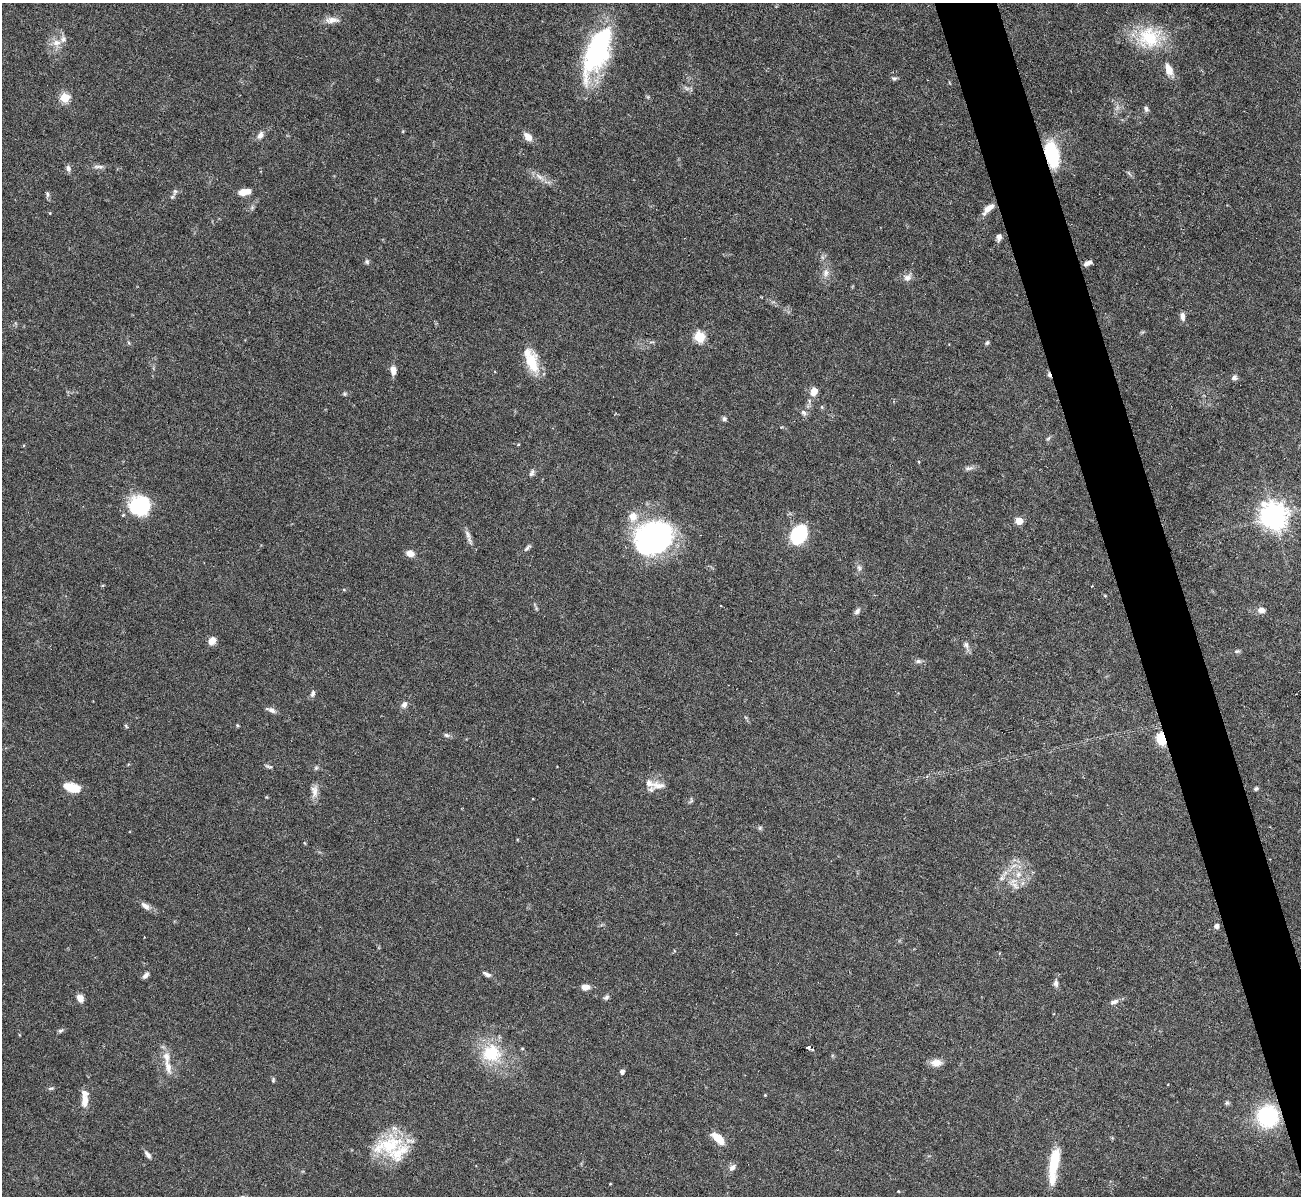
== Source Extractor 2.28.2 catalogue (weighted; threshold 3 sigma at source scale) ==
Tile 6 of 4 x 4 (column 2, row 2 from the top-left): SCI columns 1300-2598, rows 2531-3724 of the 5198 x 5182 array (HDU 1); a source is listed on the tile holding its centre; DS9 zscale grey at full resolution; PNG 1303 x 1198 px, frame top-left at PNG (2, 3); no overlay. Shown black and unused: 4% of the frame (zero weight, under 3 of 6 exposures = <1% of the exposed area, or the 3 px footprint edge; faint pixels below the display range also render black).
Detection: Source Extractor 2.28.2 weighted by HDU 2 'WHT'; one run over the whole footprint, this tile lists its part. Background 0.0886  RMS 0.0033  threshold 0.0136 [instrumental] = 3 sigma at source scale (4.09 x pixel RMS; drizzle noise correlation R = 1.36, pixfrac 0.8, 0.05/0.05 arcsec/px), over >= 5 px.
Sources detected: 115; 1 too faint to see at this stretch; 4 cosmic-ray / hot-pixel residue — not listed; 8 inside a brighter listed object's ellipse — not listed separately; the other 102 listed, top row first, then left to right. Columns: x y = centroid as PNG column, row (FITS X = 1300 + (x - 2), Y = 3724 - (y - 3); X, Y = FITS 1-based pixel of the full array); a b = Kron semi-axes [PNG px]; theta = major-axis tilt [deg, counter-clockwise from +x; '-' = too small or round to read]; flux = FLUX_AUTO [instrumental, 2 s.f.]
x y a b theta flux
332 20 20 8 2 2.4
1149 37 31 30 - 15
56 43 12 10 10 2.8
597 51 65 26 67 43
1169 70 13 8 -71 3.4
894 78 7 5 -12 0.6
686 88 10 5 -27 0.95
65 98 5 5 - 17
1146 109 8 5 -57 0.87
260 135 11 7 56 1.6
528 137 11 7 -45 2.8
1052 154 21 10 -78 22
99 167 15 4 0 1.1
68 168 8 6 -71 1.1
1129 173 8 3 -45 0.51
539 177 17 6 -40 2.1
175 192 10 6 73 0.97
244 192 12 6 8 4.2
47 194 9 5 -77 0.67
988 208 15 6 42 3
999 237 9 6 76 1.2
367 262 6 6 - 0.63
1087 263 9 4 26 1.5
826 273 11 8 71 1.9
907 278 10 9 - 1.7
1182 316 10 6 -85 1.5
699 337 6 5 - 20
987 343 6 5 - 0.56
531 362 29 14 -76 8.7
393 370 11 7 -82 2
1234 377 8 7 - 0.95
814 391 8 7 - 3.1
344 394 5 5 - 0.43
803 412 8 6 -45 0.95
724 419 6 5 - 0.74
1048 438 7 4 34 0.54
919 462 4 3 - 0.26
969 468 15 6 9 1.1
532 473 10 6 68 0.81
140 506 16 14 18 29
1274 516 9 9 - 330
1019 521 5 5 - 6.2
468 534 14 6 -65 1.5
799 535 16 12 60 23
654 537 38 32 24 68
527 548 10 4 44 0.76
410 553 10 7 -17 2.1
859 568 9 6 -63 0.93
103 585 5 3 - 0.29
1105 596 5 3 - 0.3
1261 610 8 7 - 2
857 611 9 6 52 1.1
212 641 9 8 - 2.2
966 645 10 7 -59 1.3
1237 651 8 5 9 0.61
918 661 9 6 -1 0.9
313 694 10 6 73 0.99
404 704 10 7 58 1.3
271 710 14 5 -21 1.3
237 725 5 4 - 0.34
126 726 6 4 -47 0.4
446 735 8 6 -17 0.73
1161 739 11 7 -73 8.5
269 766 11 4 -11 0.65
658 785 22 9 -8 2.9
72 787 15 8 -15 7.6
1256 789 6 4 22 0.55
314 791 18 8 89 2.4
691 801 8 5 57 0.53
760 828 6 5 - 0.51
1014 865 7 4 20 0.96
1018 874 9 8 - 2.1
1001 878 9 6 43 1.2
1015 885 13 6 -42 1.7
145 906 14 7 -39 1.7
1216 926 5 5 - 1.3
487 974 10 5 -26 1.1
145 975 8 5 45 1.1
1056 983 11 6 -88 1.1
585 987 8 6 5 2.8
606 997 9 5 44 0.75
80 998 9 7 -59 2.3
1114 1002 12 6 24 1.3
60 1031 8 5 29 0.63
809 1047 4 3 - 2.6
522 1049 4 3 - 0.3
491 1053 28 25 -2 14
936 1063 13 9 0 2.7
168 1067 22 8 -75 3.4
622 1072 5 4 - 1.1
273 1079 7 4 66 0.46
51 1088 8 4 13 0.59
765 1095 3 3 - 0.26
85 1101 15 8 83 3.6
1227 1103 7 5 89 0.57
1268 1117 15 14 - 34
718 1138 17 8 -44 4.4
388 1145 45 23 17 17
148 1155 11 5 -52 1.2
1054 1162 30 9 80 12
732 1167 9 7 48 1.3
610 1184 4 2 - 0.21
Overlapping masked pixels (flux is a lower limit): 3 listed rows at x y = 1052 154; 1161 739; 1268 1117